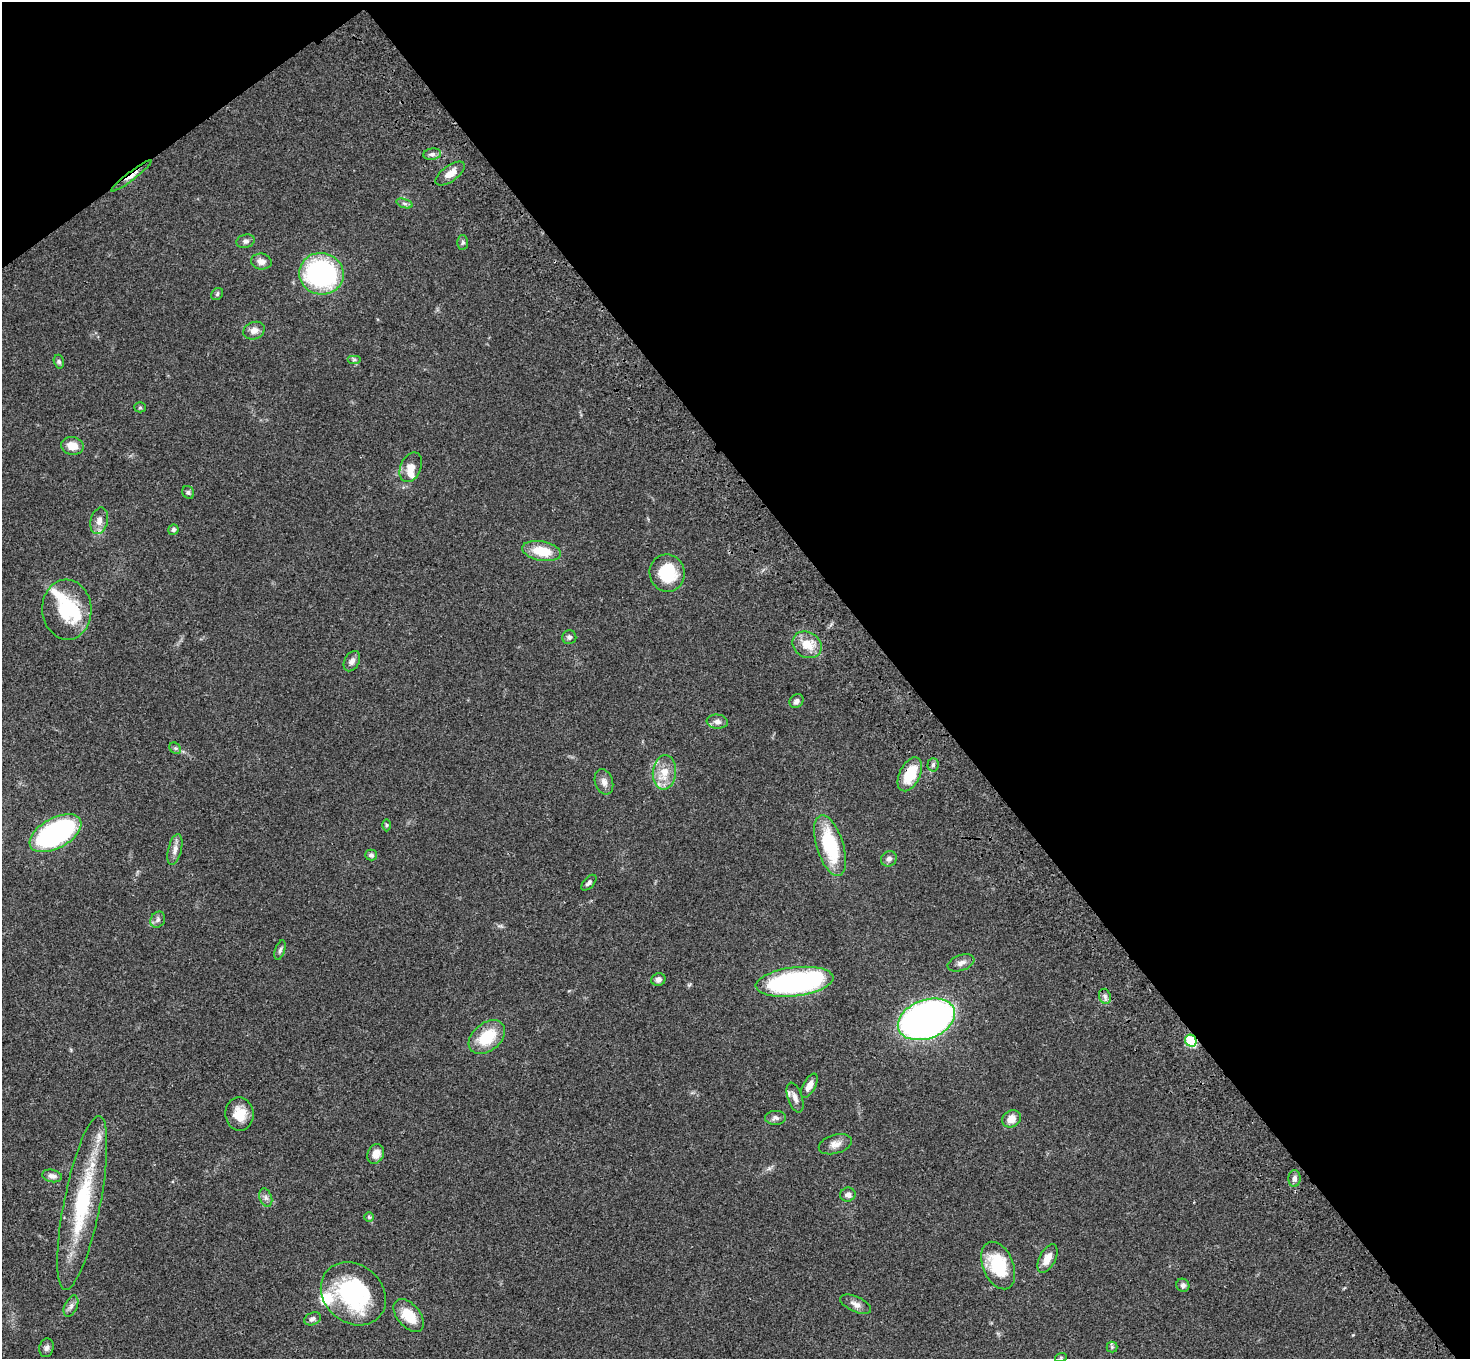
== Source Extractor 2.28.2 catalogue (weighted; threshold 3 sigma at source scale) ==
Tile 3 of 4 x 4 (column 3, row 1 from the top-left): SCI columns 3043-4510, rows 4451-5807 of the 6083 x 6047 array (HDU 1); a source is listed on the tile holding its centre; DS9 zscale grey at full resolution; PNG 1472 x 1361 px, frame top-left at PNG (2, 2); each listed source drawn as its Kron ellipse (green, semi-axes under 4 px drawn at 4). Shown black and unused: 41% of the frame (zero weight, under 3 of 4 exposures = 6% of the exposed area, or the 3 px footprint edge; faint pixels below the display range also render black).
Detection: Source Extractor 2.28.2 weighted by HDU 2 'WHT'; one run over the whole footprint, this tile lists its part. Background 0.0472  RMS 0.0052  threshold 0.0233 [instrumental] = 3 sigma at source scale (4.5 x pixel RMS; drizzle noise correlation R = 1.50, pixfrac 1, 0.05/0.05 arcsec/px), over >= 5 px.
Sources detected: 76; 2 inside a brighter object's white glare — neither listed nor drawn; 3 inside a brighter listed object's ellipse — not listed separately; the other 71 listed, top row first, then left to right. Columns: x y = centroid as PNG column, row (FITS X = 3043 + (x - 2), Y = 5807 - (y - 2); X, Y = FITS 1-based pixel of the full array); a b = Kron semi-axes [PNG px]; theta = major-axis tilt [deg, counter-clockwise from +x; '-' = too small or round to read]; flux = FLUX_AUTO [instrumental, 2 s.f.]
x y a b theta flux
432 154 9 5 8 1.6
450 173 17 8 36 4.7
131 176 25 4 37 3.3
404 203 8 4 -19 1.1
246 241 9 6 16 1.6
463 242 7 5 -88 1
261 262 10 8 -8 2.9
321 274 22 21 - 79
217 294 6 5 - 0.84
254 331 11 8 21 3.2
354 359 7 4 0 0.87
59 362 7 5 -73 0.94
140 407 5 5 - 0.76
72 446 11 8 -11 6.3
411 467 15 10 66 5.4
188 492 7 5 -58 1
99 521 13 8 75 3.4
173 530 5 5 - 1.1
542 551 19 9 -11 13
667 573 19 17 -75 20
67 610 30 24 -86 28
569 637 7 7 - 1.4
807 645 15 12 -31 8.3
352 661 11 7 61 2.2
796 701 7 6 - 2
717 722 10 7 -4 2.1
175 748 6 5 - 0.86
933 765 7 5 87 1.1
664 772 17 11 84 8.2
910 774 18 10 64 14
604 782 13 9 -72 2.9
386 825 6 4 90 0.68
56 833 28 15 29 88
830 846 32 13 -72 32
175 849 16 6 77 2.9
371 855 6 5 - 1.3
889 859 8 7 - 1.9
589 883 9 5 47 1.4
158 920 8 7 - 1.7
280 950 10 5 71 1.2
961 963 14 8 20 2.7
658 980 7 6 - 2.2
795 982 39 14 7 100
1105 996 8 5 -70 1.5
926 1019 30 19 20 270
487 1037 21 14 39 18
1191 1041 6 5 - 34
809 1086 13 6 61 3.8
795 1098 15 7 -71 3
239 1114 16 14 -81 8.8
776 1118 10 7 0 1.8
1011 1119 10 8 32 5.3
835 1144 17 9 16 3.7
376 1154 10 8 65 4.5
52 1176 10 6 -11 2.1
1294 1178 8 6 89 1.7
848 1195 8 7 - 2
266 1198 9 6 -71 1.6
82 1203 88 18 79 48
369 1217 5 5 - 0.71
1047 1259 15 8 62 5.4
998 1266 25 15 -67 23
1183 1285 7 6 - 1.4
353 1294 35 29 -41 57
856 1304 16 7 -25 2.9
71 1306 11 6 66 1.9
409 1315 19 11 -49 12
312 1319 8 6 23 1.7
1112 1347 5 5 - 0.83
46 1348 9 7 74 1.8
1061 1357 6 4 18 0.62
Overlapping masked pixels (flux is a lower limit): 3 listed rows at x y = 131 176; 910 774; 1191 1041